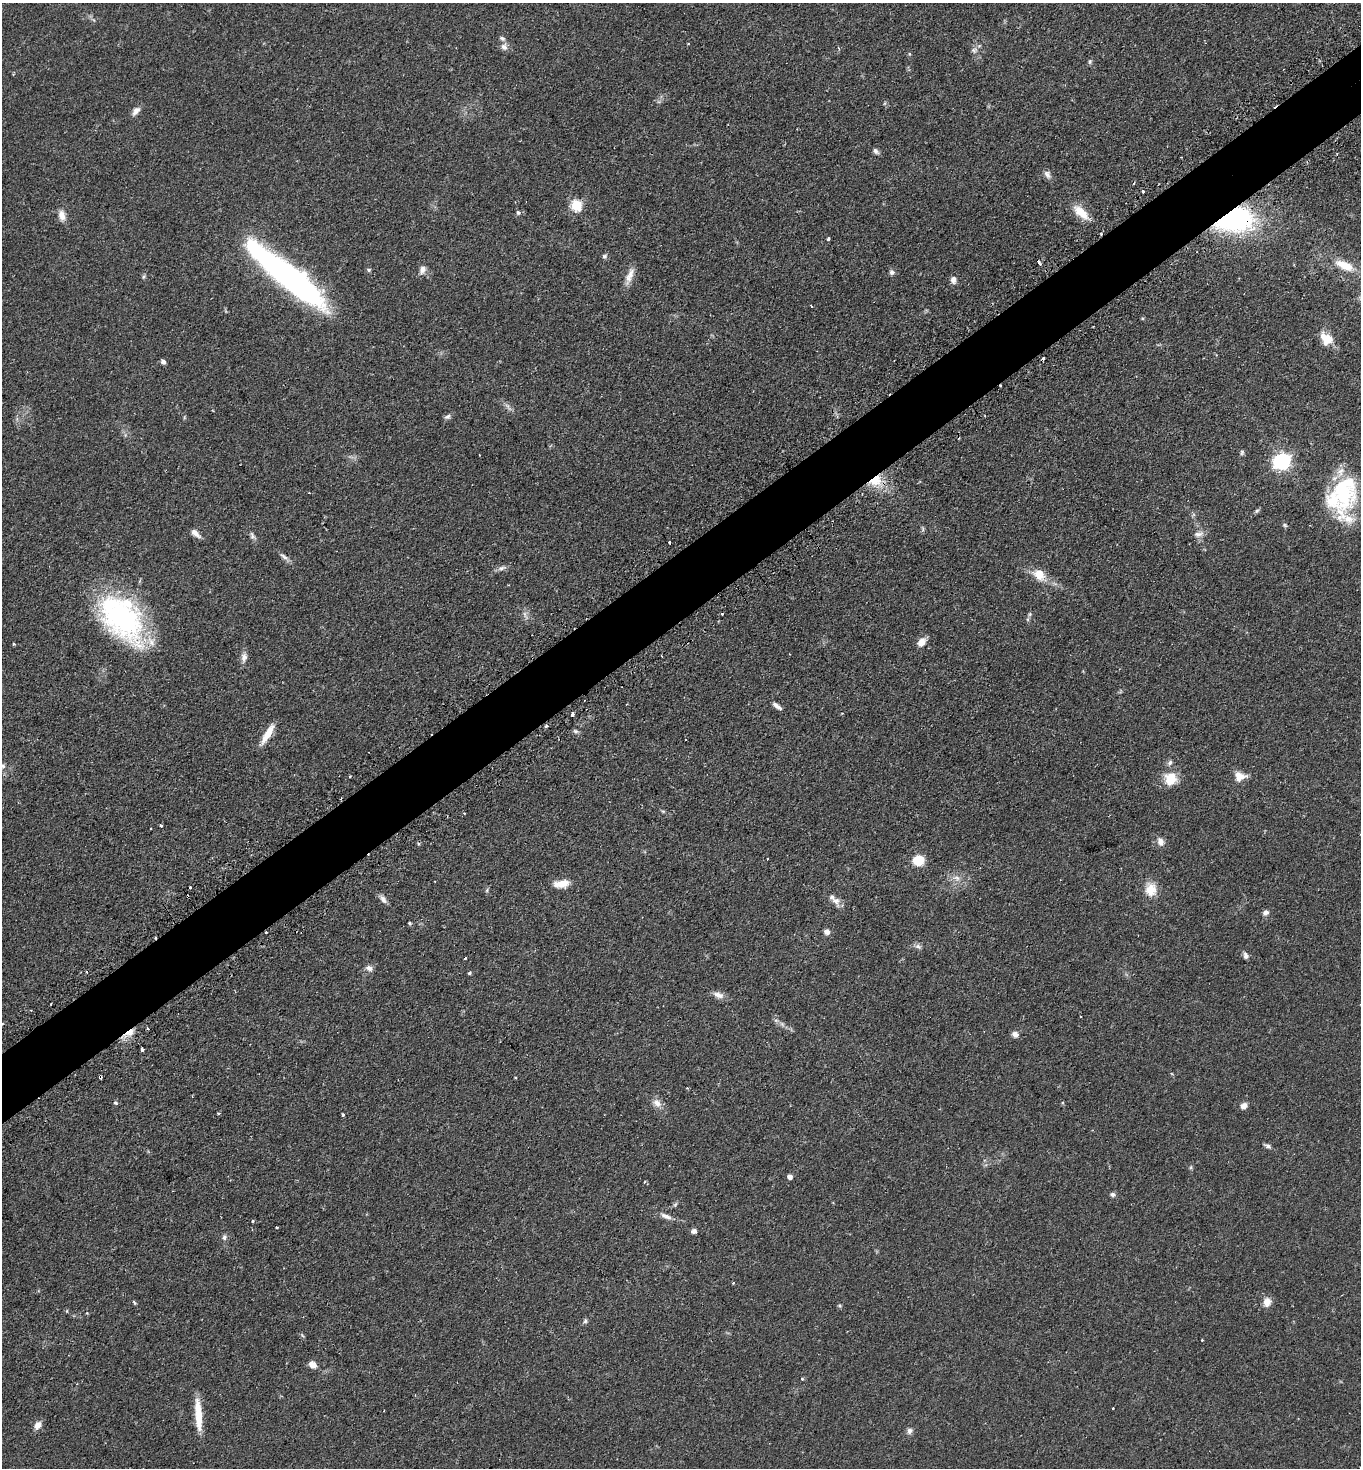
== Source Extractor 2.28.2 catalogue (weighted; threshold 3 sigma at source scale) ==
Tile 10 of 4 x 4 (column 2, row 3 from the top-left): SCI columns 1547-2905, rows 1514-2979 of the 5949 x 5957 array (HDU 1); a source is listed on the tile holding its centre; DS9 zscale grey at full resolution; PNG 1363 x 1470 px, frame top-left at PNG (2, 3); no overlay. Shown black and unused: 5% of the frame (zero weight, under 2 of 3 exposures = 4% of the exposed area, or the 3 px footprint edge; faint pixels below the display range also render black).
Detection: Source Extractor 2.28.2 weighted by HDU 2 'WHT'; one run over the whole footprint, this tile lists its part. Background 0.0978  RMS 0.0055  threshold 0.0249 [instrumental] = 3 sigma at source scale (4.5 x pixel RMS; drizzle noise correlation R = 1.50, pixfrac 1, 0.05/0.05 arcsec/px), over >= 5 px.
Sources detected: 132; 1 too faint to see at this stretch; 1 inside a brighter object's white glare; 9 cosmic-ray / hot-pixel residue — not listed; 4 inside a brighter listed object's ellipse — not listed separately; the other 117 listed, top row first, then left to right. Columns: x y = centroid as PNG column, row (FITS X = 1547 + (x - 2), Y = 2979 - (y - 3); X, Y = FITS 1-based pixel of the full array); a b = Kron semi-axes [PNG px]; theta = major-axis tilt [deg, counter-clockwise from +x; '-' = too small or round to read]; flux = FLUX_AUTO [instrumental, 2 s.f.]
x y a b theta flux
688 44 4 2 - 0.39
504 47 10 9 - 2.5
974 50 10 8 31 2
909 54 5 4 - 0.68
1090 61 7 5 90 0.95
136 111 13 7 51 2.9
875 151 8 6 -47 1.6
1047 174 11 8 -60 2.2
1134 183 4 2 - 0.48
1143 191 3 3 - 3.2
576 205 6 5 - 45
1081 212 22 10 -42 9.3
518 213 6 5 - 0.96
62 215 15 9 -77 4
1233 219 22 14 3 140
828 239 3 3 - 5.3
605 256 6 6 - 1.2
1039 263 5 3 - 4.8
1344 265 29 11 -24 11
369 270 6 4 2 0.85
422 270 11 8 65 2.7
892 272 7 6 - 1.5
630 275 22 8 69 4.9
143 277 6 4 71 0.74
291 278 84 19 -39 180
953 280 10 7 -85 2.3
811 306 3 2 - 0.9
1326 339 17 13 -46 8.5
1043 358 3 3 - 1.8
163 362 6 5 - 1.5
507 406 8 5 -45 1.6
447 417 9 6 28 1.5
1242 452 7 5 76 0.98
479 455 2 2 - 0.36
1282 461 7 6 - 170
875 481 18 13 22 12
1343 491 49 30 -84 50
1257 511 7 5 24 0.96
1285 525 6 5 - 0.85
195 533 13 6 -42 3
1198 534 13 7 4 2.7
252 535 10 6 -64 1.7
669 543 3 3 - 1.9
284 556 15 5 -36 2.1
502 568 11 5 19 1.9
1039 574 8 6 -55 14
722 614 3 3 - 0.75
1030 614 6 5 - 0.82
525 615 15 3 -71 1.5
122 618 60 36 -52 100
921 642 10 7 60 4.7
14 644 3 3 - 0.77
244 657 13 8 86 2.9
777 706 12 5 -37 2.4
573 714 4 3 - 2.4
546 726 3 3 - 1.1
576 731 8 5 -26 1.1
267 734 26 7 59 7.6
1170 762 8 6 57 1.5
2 766 8 6 2 1.6
350 776 3 2 - 0.65
1240 776 13 10 -9 5.9
1171 778 15 13 66 12
663 811 6 4 -18 0.72
464 813 3 3 - 0.71
161 826 3 3 - 1.4
1161 842 11 8 -69 2.9
918 860 9 8 - 13
957 878 9 6 -40 2.2
561 884 20 9 7 6.5
190 887 3 3 - 1.2
487 890 6 4 72 0.75
1151 890 18 15 81 8
383 899 13 7 -59 2.3
836 901 12 9 -10 3
1265 912 9 7 22 1.7
409 923 4 3 - 0.87
827 932 7 6 - 2.3
918 946 8 6 -36 1.6
1246 955 8 6 -75 1.7
465 958 3 2 - 1.2
369 968 10 7 -28 2.2
469 973 4 3 - 0.85
718 995 15 8 -16 3.4
776 1020 7 4 -19 0.99
148 1028 3 3 - 1.3
130 1032 13 7 35 4.6
1015 1034 9 7 -23 2.2
142 1049 3 3 - 6.1
100 1077 4 3 - 4.1
687 1088 3 3 - 0.67
115 1103 5 5 - 1
657 1103 13 9 -44 3.9
1244 1106 8 7 - 2.9
218 1114 4 3 - 0.72
343 1114 3 3 - 0.78
1268 1146 9 5 -28 1.4
790 1177 4 4 - 2.9
644 1182 4 3 - 0.44
1113 1194 7 5 -15 1.3
675 1204 7 5 54 0.9
666 1216 17 6 -23 2.9
253 1221 3 3 - 1.2
277 1227 3 3 - 1.1
694 1231 6 5 - 2.1
224 1237 8 6 -81 1.4
134 1302 6 3 -62 0.62
1267 1302 11 9 74 4.2
840 1305 6 5 - 0.79
585 1321 6 6 - 1.1
1202 1340 3 3 - 0.73
312 1365 11 8 -38 3.3
802 1379 3 3 - 0.66
198 1415 37 7 -86 13
38 1425 11 8 49 3.3
910 1431 8 7 - 1.9
1360 1467 2 2 - 0.4
Overlapping masked pixels (flux is a lower limit): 5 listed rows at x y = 1233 219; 291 278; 875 481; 130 1032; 100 1077
Isophote crosses this tile's border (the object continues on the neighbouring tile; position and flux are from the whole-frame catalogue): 3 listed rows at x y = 1344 265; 2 766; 1360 1467